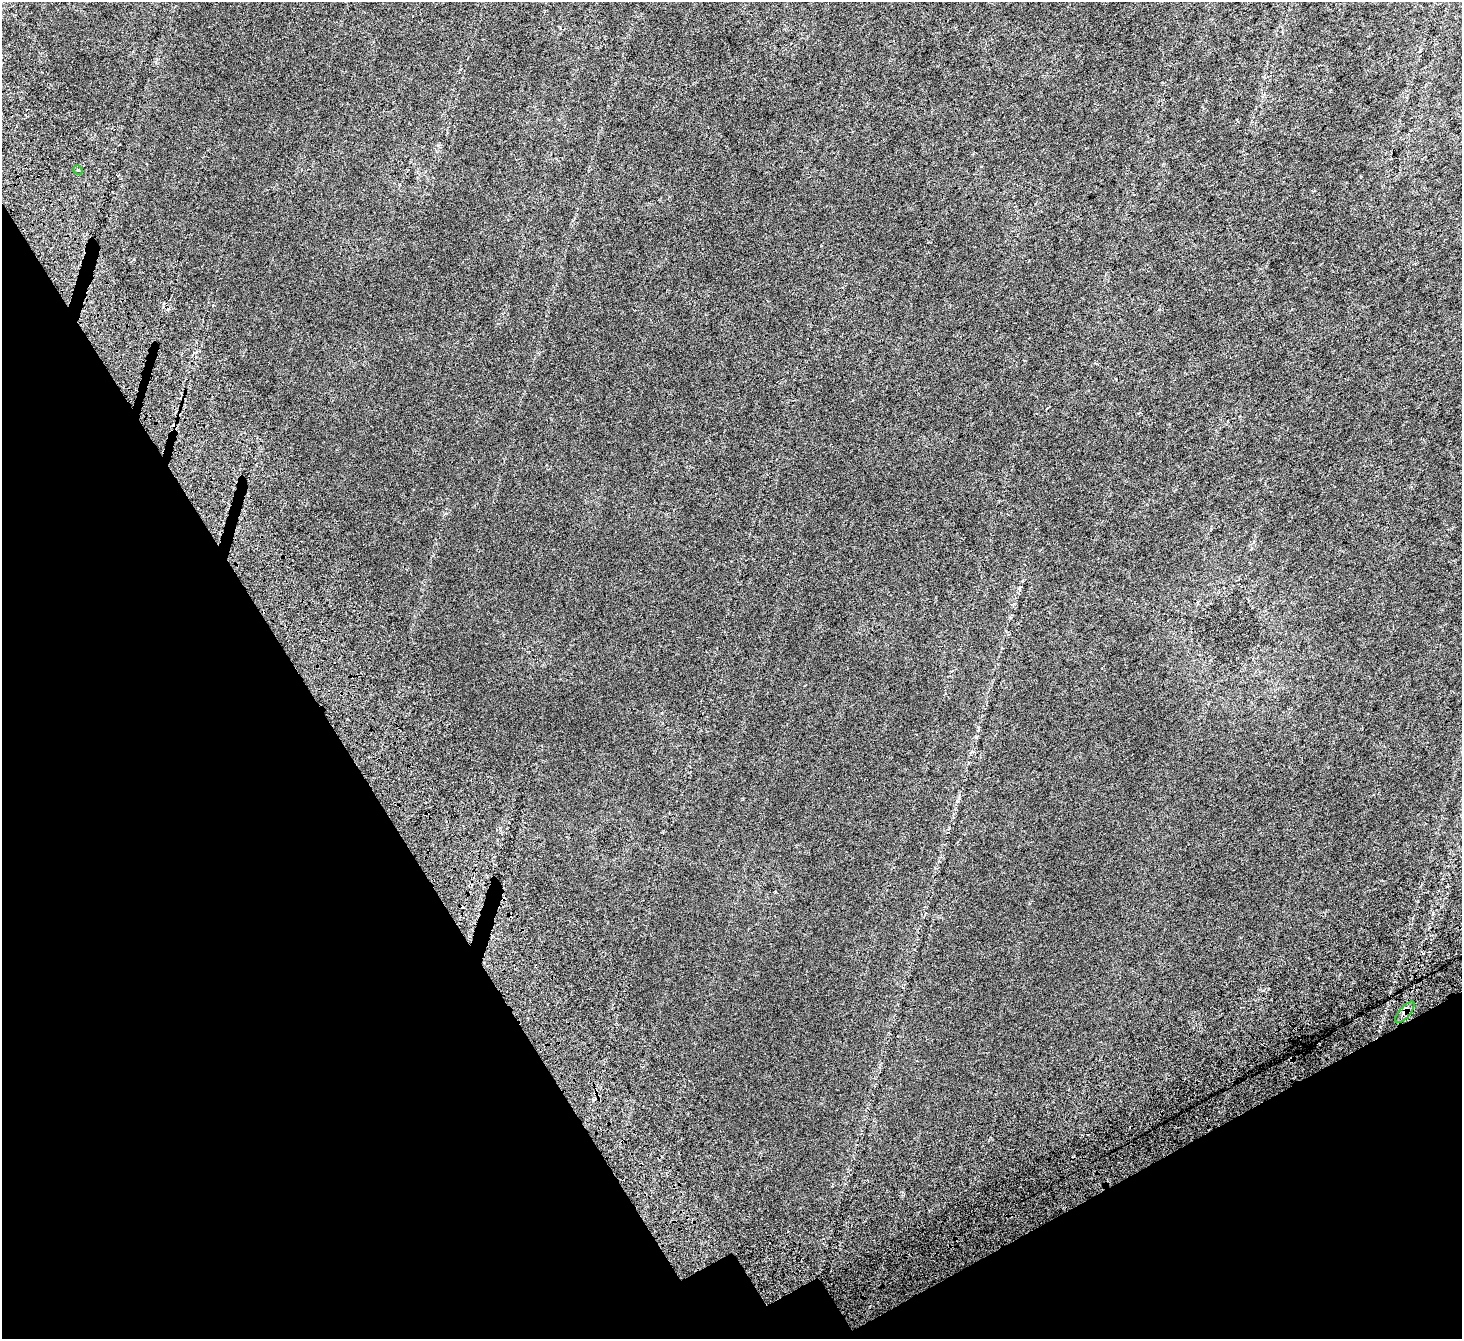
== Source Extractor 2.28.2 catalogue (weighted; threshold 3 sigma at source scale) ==
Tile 14 of 4 x 4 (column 2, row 4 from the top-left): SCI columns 1628-3087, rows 337-1673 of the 6180 x 6078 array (HDU 1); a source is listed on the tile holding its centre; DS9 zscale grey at full resolution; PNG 1464 x 1341 px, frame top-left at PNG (2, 2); each listed source drawn as its Kron ellipse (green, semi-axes under 4 px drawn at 4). Shown black and unused: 27% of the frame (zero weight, under 4 of 7 exposures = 11% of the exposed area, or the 3 px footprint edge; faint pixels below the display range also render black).
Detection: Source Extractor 2.28.2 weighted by HDU 2 'WHT'; one run over the whole footprint, this tile lists its part. Background 0.00654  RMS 0.0052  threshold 0.0214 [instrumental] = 3 sigma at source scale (4.09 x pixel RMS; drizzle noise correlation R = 1.36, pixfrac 0.8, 0.0396/0.0396 arcsec/px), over >= 5 px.
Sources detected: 3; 1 cosmic-ray / hot-pixel residue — neither listed nor drawn; the other 2 listed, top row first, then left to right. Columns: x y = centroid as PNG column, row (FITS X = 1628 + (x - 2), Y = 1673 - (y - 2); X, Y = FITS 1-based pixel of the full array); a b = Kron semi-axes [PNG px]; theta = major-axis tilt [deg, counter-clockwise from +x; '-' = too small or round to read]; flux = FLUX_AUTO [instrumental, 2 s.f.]
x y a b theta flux
78 170 5 4 - 0.53
1405 1012 13 5 49 2.2
Overlapping masked pixels (flux is a lower limit): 1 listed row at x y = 1405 1012